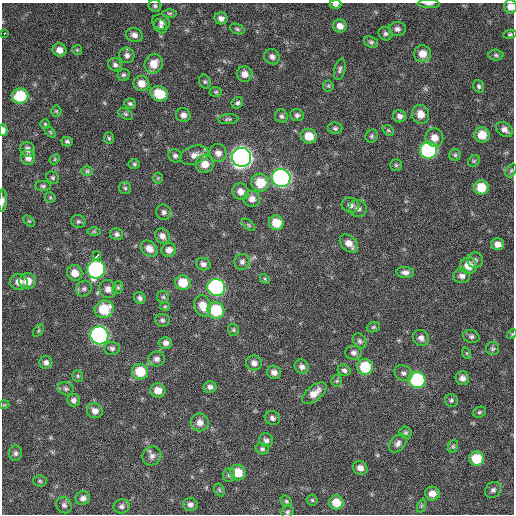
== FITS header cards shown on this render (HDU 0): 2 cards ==
NAXIS1  =                  512 / Axis length
NAXIS2  =                  512 / Axis length

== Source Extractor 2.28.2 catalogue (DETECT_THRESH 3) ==
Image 512 x 512 px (HDU 0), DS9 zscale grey, 1 PNG px = 1 image px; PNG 516 x 516 px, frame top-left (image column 1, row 512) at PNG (2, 3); each listed source drawn as its Kron ellipse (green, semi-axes under 4 px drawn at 4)
Background 242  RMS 16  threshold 47.6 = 3 sigma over >= 5 px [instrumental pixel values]
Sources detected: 181; all 181 listed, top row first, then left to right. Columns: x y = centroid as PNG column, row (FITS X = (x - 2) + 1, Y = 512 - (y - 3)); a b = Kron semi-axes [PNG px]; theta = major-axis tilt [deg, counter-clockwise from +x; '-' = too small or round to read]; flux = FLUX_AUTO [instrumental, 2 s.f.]
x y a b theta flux
335 4 6 4 1 3800
429 4 11 3 -2 3100
155 6 6 6 - 2100
510 7 7 6 - 7800
170 13 7 3 0 1400
221 18 6 6 - 4900
161 22 9 7 -22 3900
161 26 8 6 -56 3200
340 26 7 6 - 7200
237 29 8 5 -21 2000
397 29 8 7 - 3900
4 34 3 3 - 6800
385 34 7 6 - 2500
510 34 7 4 10 1800
134 35 8 7 - 5000
371 42 7 5 -20 2200
59 50 7 6 - 7500
77 50 5 5 - 1400
422 54 8 8 - 11000
127 55 8 7 - 4500
496 55 7 5 -2 2000
272 57 8 7 - 4200
154 64 10 9 - 14000
115 65 7 6 - 3200
340 69 11 5 77 2900
245 74 8 7 - 7000
123 75 6 6 - 2100
205 82 7 5 -74 2000
141 83 8 7 - 10000
328 86 5 5 - 1500
479 86 6 5 - 2100
216 92 6 5 - 1600
159 94 9 7 -26 26000
20 96 8 7 - 41000
130 103 6 5 - 1900
237 103 6 5 - 2400
56 111 5 5 - 1300
125 114 8 5 -28 1900
420 114 9 8 - 10000
183 115 7 7 - 5100
297 115 7 6 - 2800
281 116 7 6 - 2800
400 116 7 6 - 4100
228 119 10 5 5 2300
45 124 5 5 - 1400
335 128 7 5 -12 2300
504 129 9 7 -35 5700
3 130 6 4 -90 5000
388 130 6 4 -44 1500
50 132 6 4 -46 1400
482 135 7 7 - 16000
309 136 8 7 - 16000
372 136 7 6 - 2000
109 138 6 5 - 1500
434 138 9 9 - 9700
67 142 6 4 -16 2200
28 149 8 7 - 5000
428 150 8 8 - 160000
218 153 9 8 - 6300
194 155 14 9 17 8300
455 155 6 6 - 1800
175 156 7 6 - 2700
242 157 9 9 - 600000
28 158 7 7 - 6400
55 159 6 4 47 1400
474 161 6 5 - 1600
134 164 6 5 - 1700
205 164 9 8 - 12000
396 165 6 6 - 1800
511 170 7 5 63 1700
87 171 6 5 - 1700
53 178 6 6 - 1900
158 178 5 5 - 1500
281 178 9 9 - 340000
260 183 9 8 - 24000
43 186 8 5 -1 2200
481 187 7 7 - 22000
125 188 6 6 - 2000
241 191 8 7 - 7800
50 197 5 5 - 1500
252 199 8 8 - 7600
3 201 11 4 86 3000
350 205 9 7 -19 4900
358 208 9 8 - 5400
164 212 8 7 - 3400
29 221 7 4 -43 1400
78 221 7 6 - 2300
276 223 7 7 - 19000
249 225 8 3 -43 1400
94 231 6 4 0 1500
117 234 6 6 - 3100
162 236 8 7 - 5400
349 244 11 7 -46 8800
498 244 7 6 - 6700
149 249 9 7 -41 7700
169 250 7 7 - 6000
97 256 4 3 - 8000
475 260 8 7 - 2900
242 262 8 7 - 3300
203 264 7 6 - 4000
468 266 8 8 - 15000
96 269 9 9 - 160000
405 272 9 5 -5 4400
75 273 8 7 - 10000
462 276 8 7 - 4800
265 279 5 4 - 1300
28 281 8 8 - 12000
19 282 8 8 - 8600
183 283 8 7 - 21000
118 287 6 5 - 1800
216 287 9 8 - 220000
84 289 8 7 - 3500
108 289 9 8 - 6600
163 297 6 6 - 1800
140 298 6 5 - 3100
165 306 5 4 - 1200
203 306 11 8 -71 14000
104 309 9 8 - 30000
216 310 9 8 - 49000
162 320 7 6 - 2500
373 327 7 5 21 1700
233 330 6 5 - 1700
38 331 7 4 59 1600
512 334 5 4 - 1300
99 335 9 9 - 290000
471 336 8 6 -11 3000
421 338 8 7 - 5100
360 341 8 6 -58 2600
166 343 6 6 - 4200
112 348 7 6 - 2800
493 349 6 6 - 2400
354 353 8 7 - 3800
466 353 6 4 -71 1200
156 359 8 7 - 4200
46 362 6 6 - 3900
254 363 8 7 - 5100
302 367 7 7 - 4200
365 367 8 8 - 35000
344 370 6 5 - 3000
140 372 8 7 - 27000
274 372 7 6 - 5200
403 373 9 7 -29 4000
78 376 6 5 - 1700
462 378 7 6 - 5700
417 380 8 8 - 100000
337 381 6 5 - 1700
210 387 6 6 - 3500
66 389 8 6 -24 2900
158 390 8 7 - 9900
314 393 14 7 40 10000
74 400 6 6 - 3400
451 400 7 6 - 2300
4 405 5 3 - 860
95 411 8 7 - 5900
479 412 7 5 22 2000
272 418 8 6 -27 3400
200 422 9 9 - 7400
406 433 6 5 - 1900
266 440 7 6 - 3400
398 443 10 7 48 4300
453 446 6 5 - 1700
262 449 7 5 -16 2300
16 453 7 6 - 3100
152 456 10 9 - 5000
476 459 7 7 - 26000
360 468 7 6 - 6400
238 473 8 7 - 18000
229 475 7 6 - 2800
40 481 7 5 -6 2000
219 490 7 5 -59 1700
493 490 9 7 45 3600
432 494 7 7 - 7900
83 498 7 7 - 4500
312 500 5 5 - 1500
286 501 6 4 -46 1600
336 502 7 7 - 16000
64 505 8 7 - 3300
190 505 7 6 - 3800
121 506 8 7 - 3100
421 506 7 4 71 1700
287 512 6 5 - 2000
At the frame edge (FLAGS 8, measured only in part): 6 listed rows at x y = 335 4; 429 4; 510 7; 3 130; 3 201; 512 334